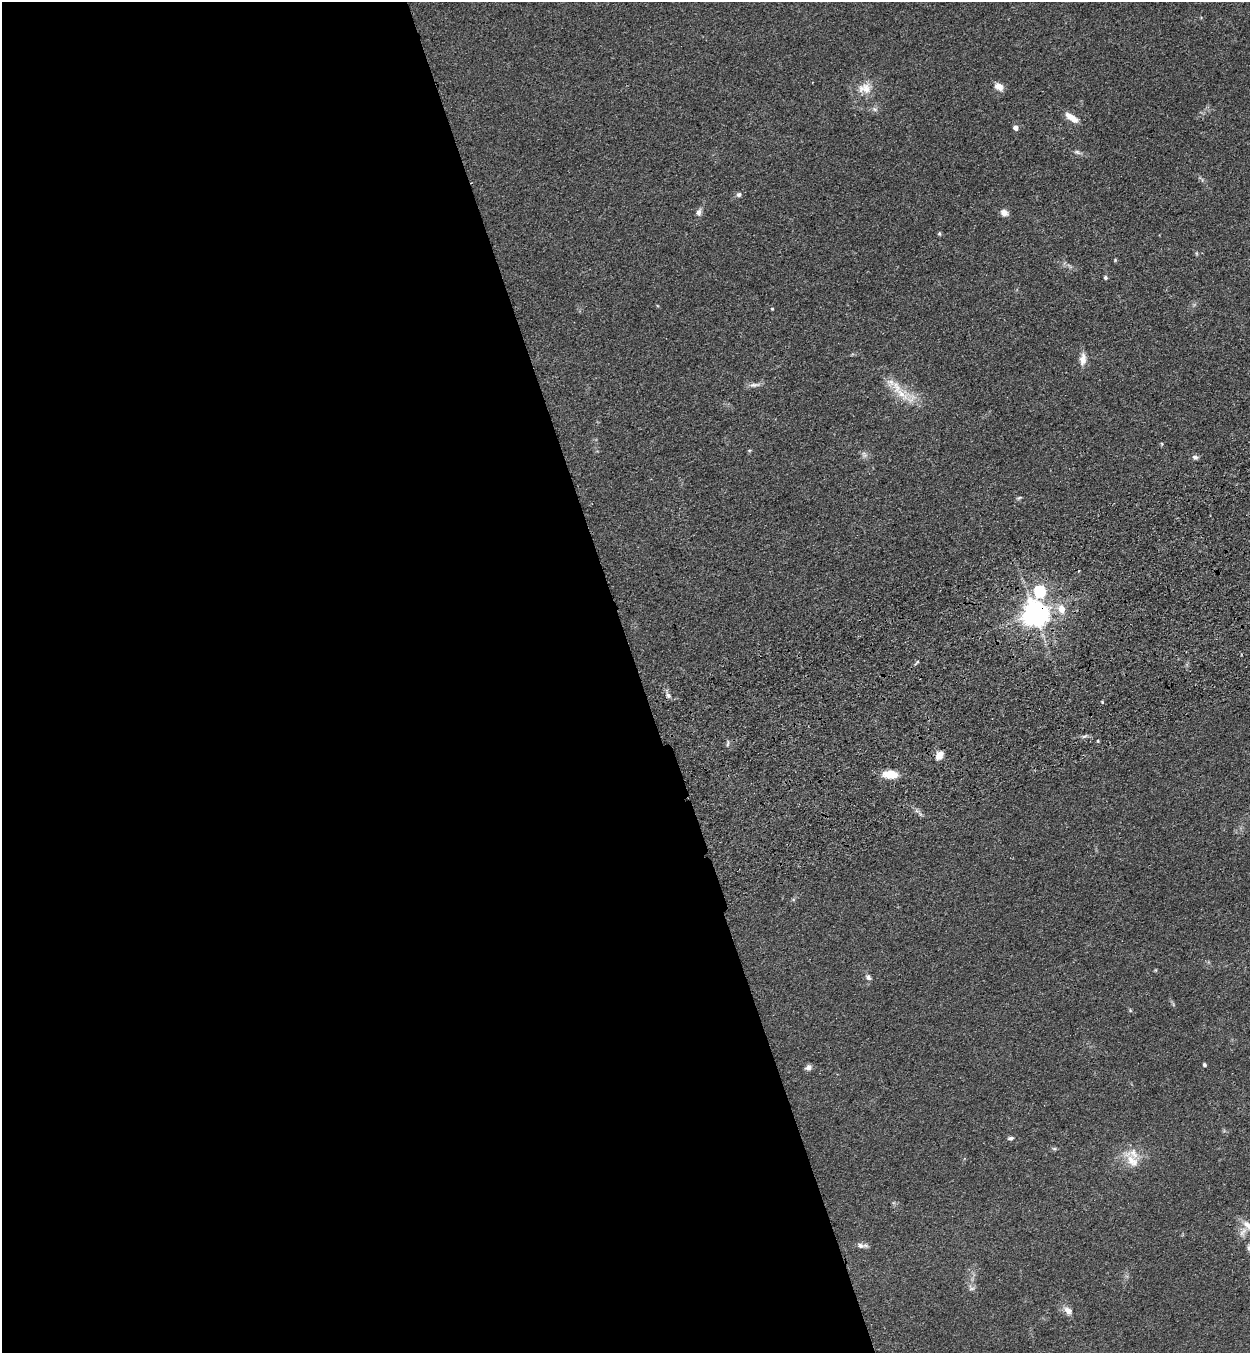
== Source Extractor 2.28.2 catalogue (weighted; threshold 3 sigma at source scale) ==
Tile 9 of 4 x 4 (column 1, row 3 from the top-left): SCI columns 204-1451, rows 1464-2814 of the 5523 x 5630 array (HDU 1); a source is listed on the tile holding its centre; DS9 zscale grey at full resolution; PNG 1252 x 1355 px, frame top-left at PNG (2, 2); no overlay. Shown black and unused: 51% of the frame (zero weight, under 3 of 4 exposures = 6% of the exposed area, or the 3 px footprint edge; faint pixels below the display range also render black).
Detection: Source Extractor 2.28.2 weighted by HDU 2 'WHT'; one run over the whole footprint, this tile lists its part. Background 0.0595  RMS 0.0065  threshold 0.0292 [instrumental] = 3 sigma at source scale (4.5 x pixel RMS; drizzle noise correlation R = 1.50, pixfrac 1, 0.05/0.05 arcsec/px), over >= 5 px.
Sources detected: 42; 1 inside a brighter listed object's ellipse — not listed separately; the other 41 listed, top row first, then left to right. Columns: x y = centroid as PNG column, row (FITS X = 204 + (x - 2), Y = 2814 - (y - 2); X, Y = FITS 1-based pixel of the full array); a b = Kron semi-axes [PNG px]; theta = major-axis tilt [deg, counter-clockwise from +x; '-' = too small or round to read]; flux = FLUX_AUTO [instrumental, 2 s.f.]
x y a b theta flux
999 86 10 7 -33 5.3
865 88 20 15 2 9.7
875 109 8 6 -21 1.8
1072 118 17 7 -34 7.4
1015 128 5 4 - 3.7
1077 152 9 5 -35 1.6
739 195 7 6 - 1.7
699 212 9 6 73 2.7
1004 213 10 7 -37 3.6
939 234 6 4 -89 0.86
1196 253 6 4 -71 0.76
1115 260 4 4 - 0.66
1105 278 5 5 - 1.1
772 309 4 3 - 0.61
1083 359 17 8 85 5
755 385 17 5 7 2.9
901 393 47 13 -26 17
1195 457 6 6 - 2
1019 498 8 3 30 0.94
1040 591 6 6 - 61
1062 609 7 6 - 8.3
1035 613 8 8 - 750
668 695 8 5 -63 1.9
1102 702 5 3 - 0.59
1084 736 7 4 19 1.3
1098 741 4 4 - 0.67
728 744 8 3 69 0.94
939 755 10 7 59 5.6
891 774 15 7 -4 14
868 977 9 7 -55 2
1130 1010 6 3 -73 0.71
1204 1065 4 4 - 1.2
808 1067 8 6 35 2.4
1011 1138 8 5 11 1.4
1054 1148 6 4 -19 0.96
1132 1161 30 12 -50 11
1243 1232 16 7 60 4.3
860 1245 11 7 -13 2.7
1249 1248 9 6 -81 1.7
971 1289 9 4 1 1.5
1068 1310 12 8 -42 4.3
Overlapping masked pixels (flux is a lower limit): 1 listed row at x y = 1035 613
Isophote crosses this tile's border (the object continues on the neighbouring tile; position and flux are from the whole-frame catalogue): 1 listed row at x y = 1249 1248